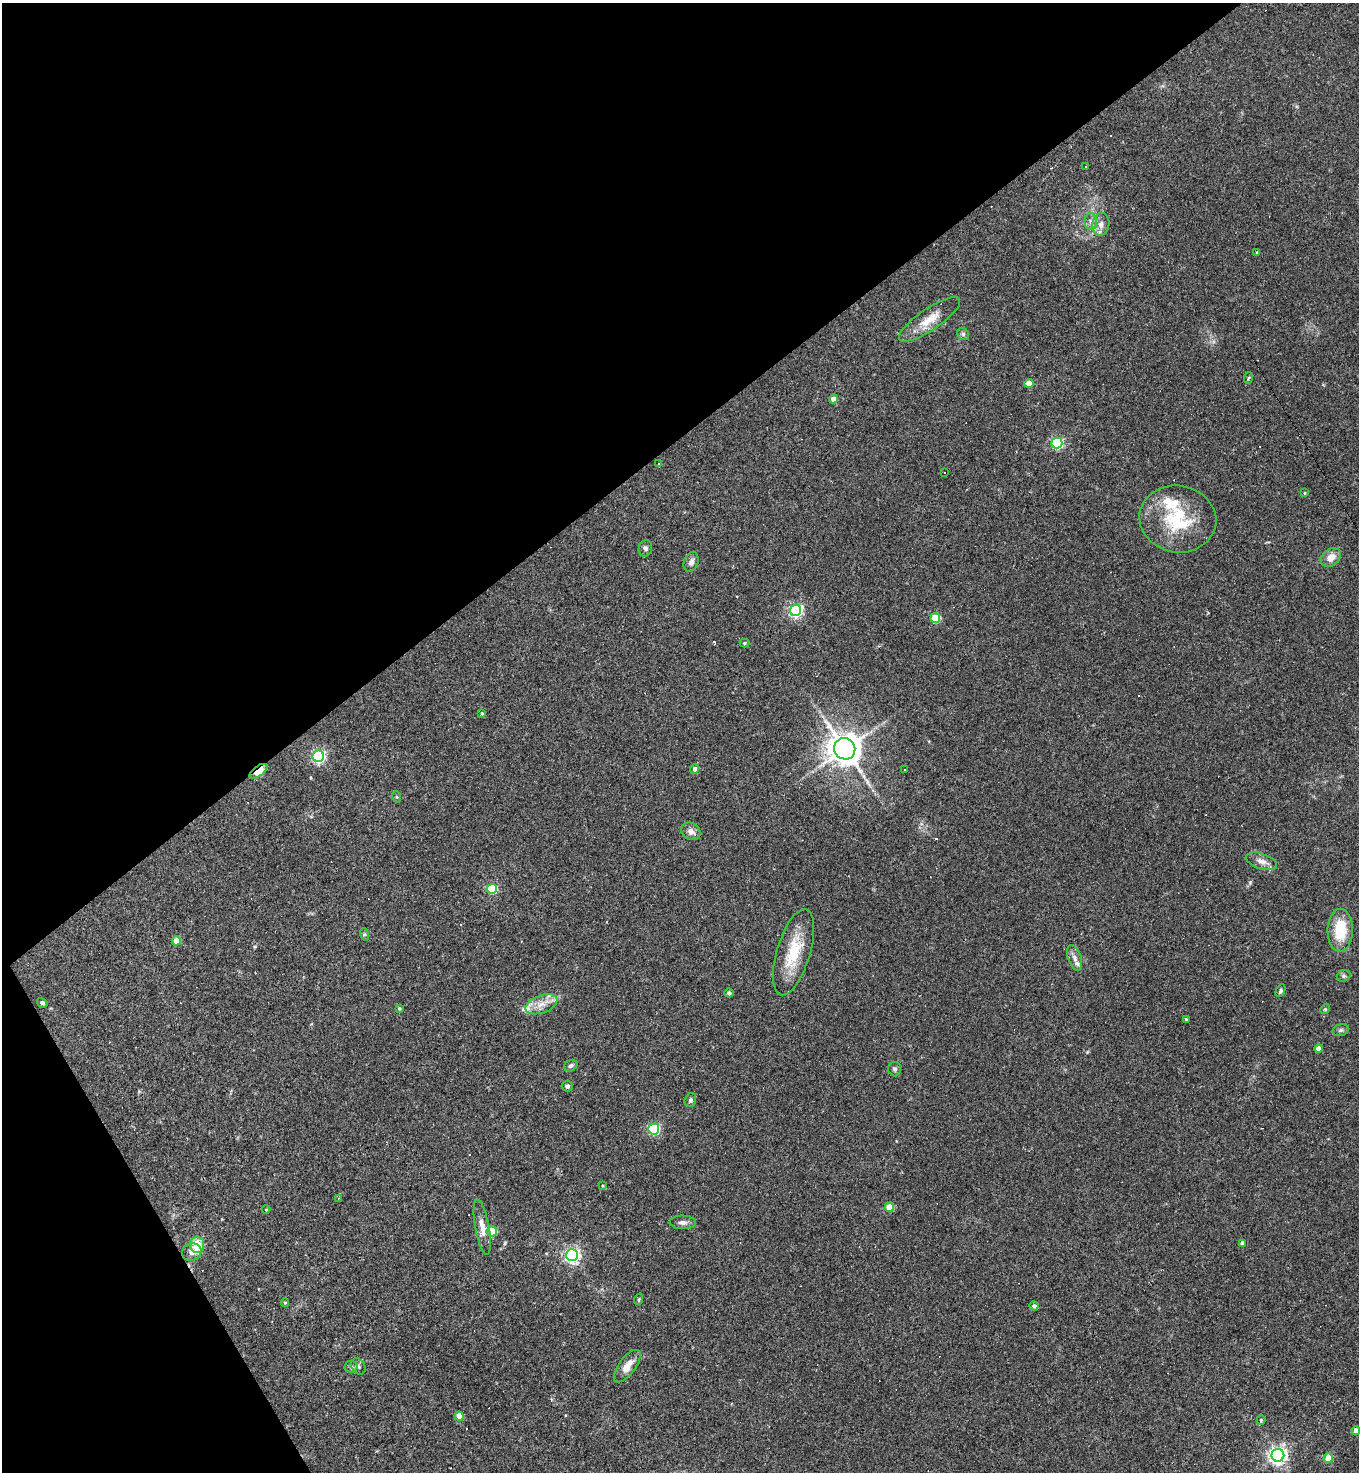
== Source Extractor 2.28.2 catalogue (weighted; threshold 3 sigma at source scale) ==
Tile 5 of 4 x 4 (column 1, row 2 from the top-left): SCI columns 293-1649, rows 2941-4410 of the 5875 x 5880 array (HDU 1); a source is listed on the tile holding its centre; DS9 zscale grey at full resolution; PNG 1361 x 1474 px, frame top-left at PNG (2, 3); each listed source drawn as its Kron ellipse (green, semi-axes under 4 px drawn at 4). Shown black and unused: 34% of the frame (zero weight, under 2 of 3 exposures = <1% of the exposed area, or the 3 px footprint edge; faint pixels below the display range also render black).
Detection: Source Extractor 2.28.2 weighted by HDU 2 'WHT'; one run over the whole footprint, this tile lists its part. Background 0.0409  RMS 0.0046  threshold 0.0207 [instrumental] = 3 sigma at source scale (4.5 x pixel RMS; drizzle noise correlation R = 1.50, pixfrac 1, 0.05/0.05 arcsec/px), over >= 5 px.
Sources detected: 89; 14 cosmic-ray / hot-pixel residue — neither listed nor drawn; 3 inside a brighter listed object's ellipse — not listed separately; the other 72 listed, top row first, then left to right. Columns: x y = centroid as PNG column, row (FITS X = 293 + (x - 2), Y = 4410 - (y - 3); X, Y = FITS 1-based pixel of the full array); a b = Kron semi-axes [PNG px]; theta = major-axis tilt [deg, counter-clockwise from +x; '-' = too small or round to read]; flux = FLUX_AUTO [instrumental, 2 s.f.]
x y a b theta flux
1085 167 3 2 - 0.3
1091 222 8 6 -90 1.7
1101 224 11 8 80 2.9
1257 252 4 3 - 0.49
929 319 36 10 34 8.6
963 334 7 5 -47 0.89
1248 378 6 3 70 0.5
1029 383 4 4 - 5.5
833 399 4 4 - 3.8
1057 443 5 5 - 54
659 464 3 3 - 1.9
945 473 2 2 - 0.39
1305 493 3 3 - 0.46
1178 519 38 33 -10 29
645 548 8 6 77 1.4
1331 558 11 8 39 4.5
691 562 10 7 66 2.1
796 610 6 5 - 85
935 618 5 4 - 18
744 643 5 4 - 0.54
482 713 4 4 - 0.47
845 749 11 10 - 750
318 756 6 5 - 85
695 769 5 4 - 2
904 769 3 2 - 0.45
258 771 10 5 35 17
397 797 6 3 -71 0.47
691 831 10 8 -32 2.6
1261 861 16 7 -18 3.1
492 889 5 5 - 25
1340 930 21 12 89 14
364 934 6 4 -72 0.63
176 941 5 4 - 7.5
794 952 45 16 73 18
1075 958 13 6 -71 2.4
1344 976 7 5 20 1
1280 991 7 4 65 0.91
729 993 5 4 - 0.77
42 1003 5 4 - 0.84
541 1004 17 9 20 5.1
399 1008 3 3 - 0.66
1325 1009 5 4 - 0.49
1186 1019 3 3 - 0.41
1341 1030 8 6 16 0.98
1319 1049 4 4 - 4.8
571 1066 7 5 28 1
895 1069 7 6 - 1.1
567 1086 5 5 - 1.1
690 1100 7 5 75 1
654 1129 5 5 - 48
602 1186 4 3 - 0.39
338 1198 4 3 - 0.4
889 1207 4 4 - 8.2
266 1210 4 3 - 0.35
683 1222 13 7 -2 1.9
482 1227 28 7 -80 4.5
492 1231 5 5 - 15
1242 1243 4 4 - 2.8
197 1245 8 7 - 9.5
192 1252 10 8 21 3.2
572 1255 6 6 - 120
639 1299 6 3 72 0.51
285 1303 4 4 - 0.45
1034 1306 4 4 - 1.5
358 1366 8 6 -56 1.3
627 1366 19 8 53 5.1
351 1367 6 6 - 0.98
459 1416 4 4 - 8
1261 1420 4 4 - 0.47
1356 1431 4 4 - 3.7
1278 1455 6 6 - 200
1328 1458 4 4 - 8.6
Overlapping masked pixels (flux is a lower limit): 1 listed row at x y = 258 771
Isophote crosses this tile's border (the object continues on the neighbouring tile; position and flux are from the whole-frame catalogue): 1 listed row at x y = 1356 1431